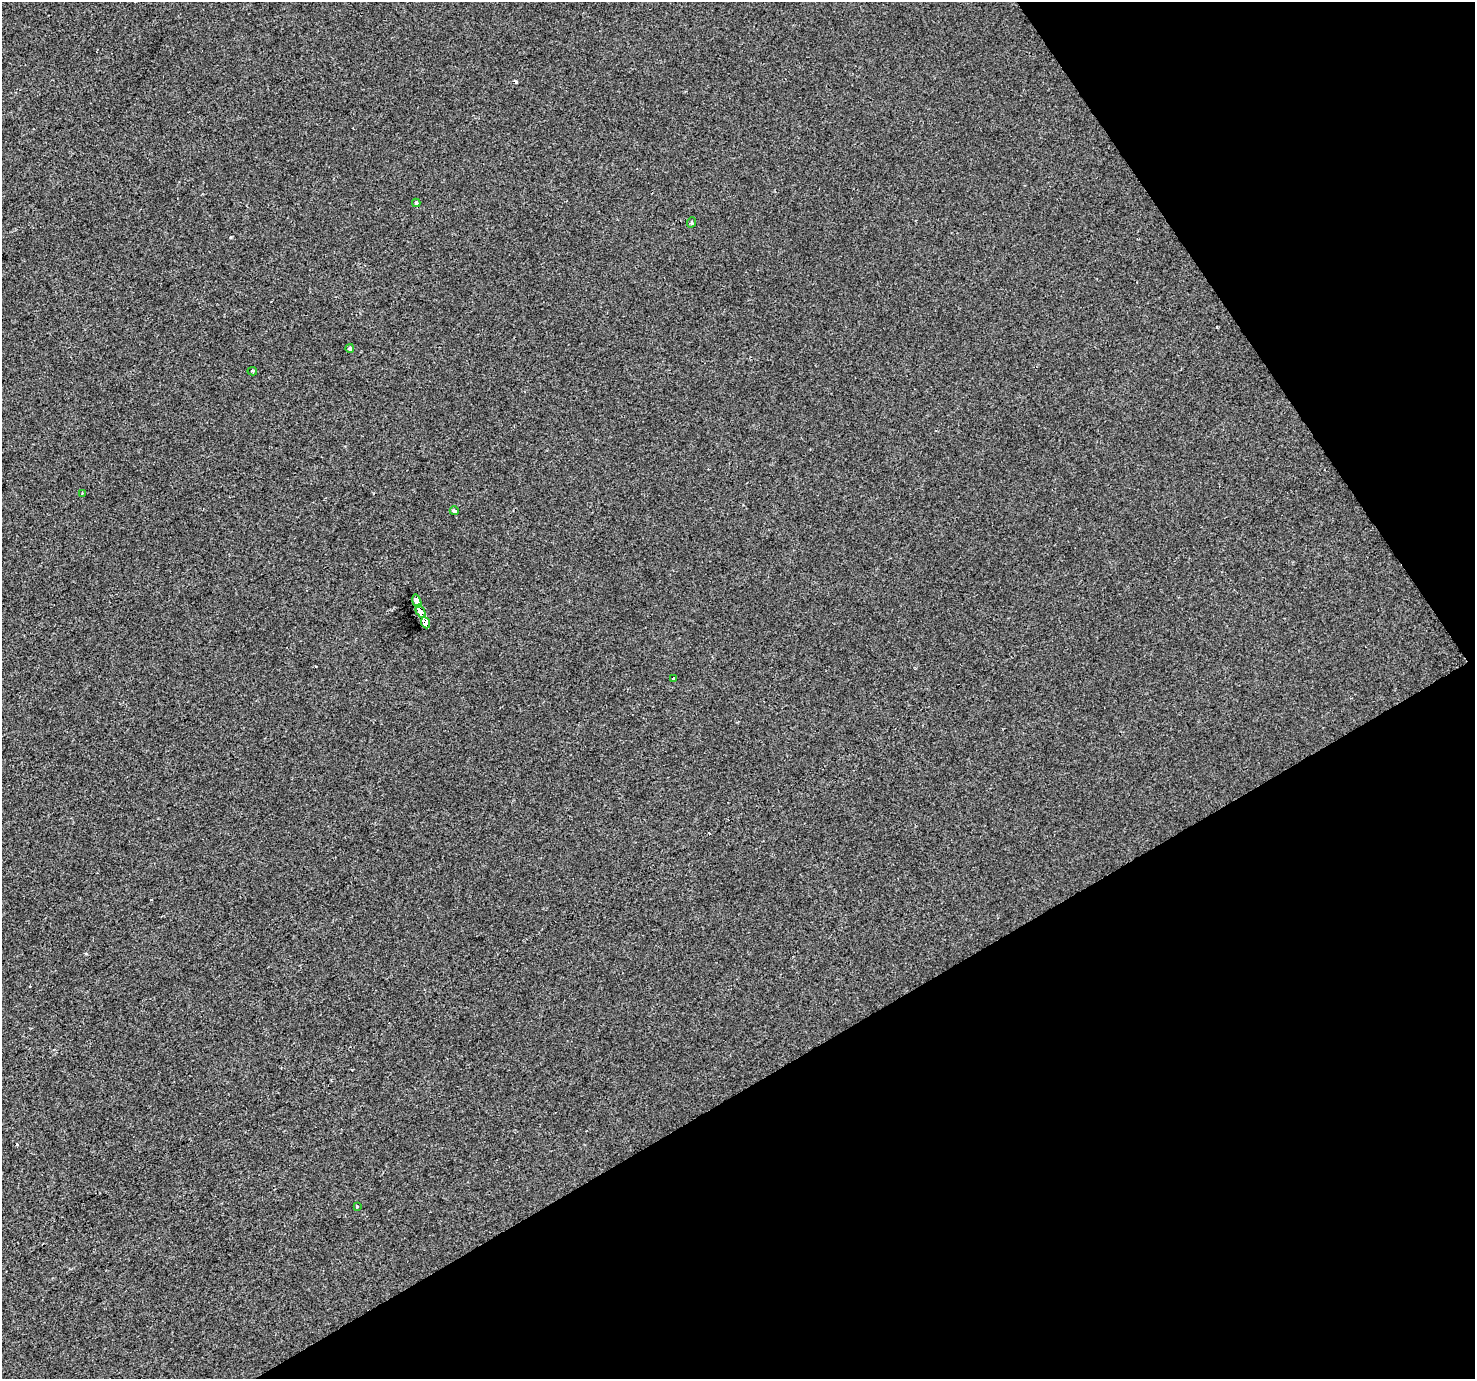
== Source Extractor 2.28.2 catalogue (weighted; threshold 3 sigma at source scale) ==
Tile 12 of 4 x 4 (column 4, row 3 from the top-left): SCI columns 4422-5894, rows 1557-2933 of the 5894 x 5806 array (HDU 1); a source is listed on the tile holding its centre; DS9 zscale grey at full resolution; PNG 1477 x 1381 px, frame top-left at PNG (2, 2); each listed source drawn as its Kron ellipse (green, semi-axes under 4 px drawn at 4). Shown black and unused: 29% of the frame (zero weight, under 2 of 3 exposures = <1% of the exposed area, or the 3 px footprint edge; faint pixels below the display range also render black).
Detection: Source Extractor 2.28.2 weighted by HDU 2 'WHT'; one run over the whole footprint, this tile lists its part. Background -5.05e-04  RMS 0.0042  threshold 0.0188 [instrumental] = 3 sigma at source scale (4.5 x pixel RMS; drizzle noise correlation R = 1.50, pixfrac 1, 0.0396/0.0396 arcsec/px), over >= 5 px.
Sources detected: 15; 3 cosmic-ray / hot-pixel residue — neither listed nor drawn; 1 inside a brighter listed object's ellipse — not listed separately; the other 11 listed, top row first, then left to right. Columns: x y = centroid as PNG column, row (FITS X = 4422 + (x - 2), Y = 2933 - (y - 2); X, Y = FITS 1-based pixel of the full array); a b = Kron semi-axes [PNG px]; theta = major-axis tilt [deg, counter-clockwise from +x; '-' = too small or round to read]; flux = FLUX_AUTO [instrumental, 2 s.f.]
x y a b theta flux
416 203 4 3 - 0.83
692 222 5 3 - 0.51
350 348 4 3 - 1.4
252 371 4 3 - 0.5
83 493 3 2 - 0.31
454 511 4 3 - 2.1
417 601 7 4 -75 150
421 611 7 4 -63 150
426 623 6 4 -67 150
673 678 3 3 - 0.42
357 1206 3 3 - 0.45
Overlapping masked pixels (flux is a lower limit): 2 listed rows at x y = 421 611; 426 623